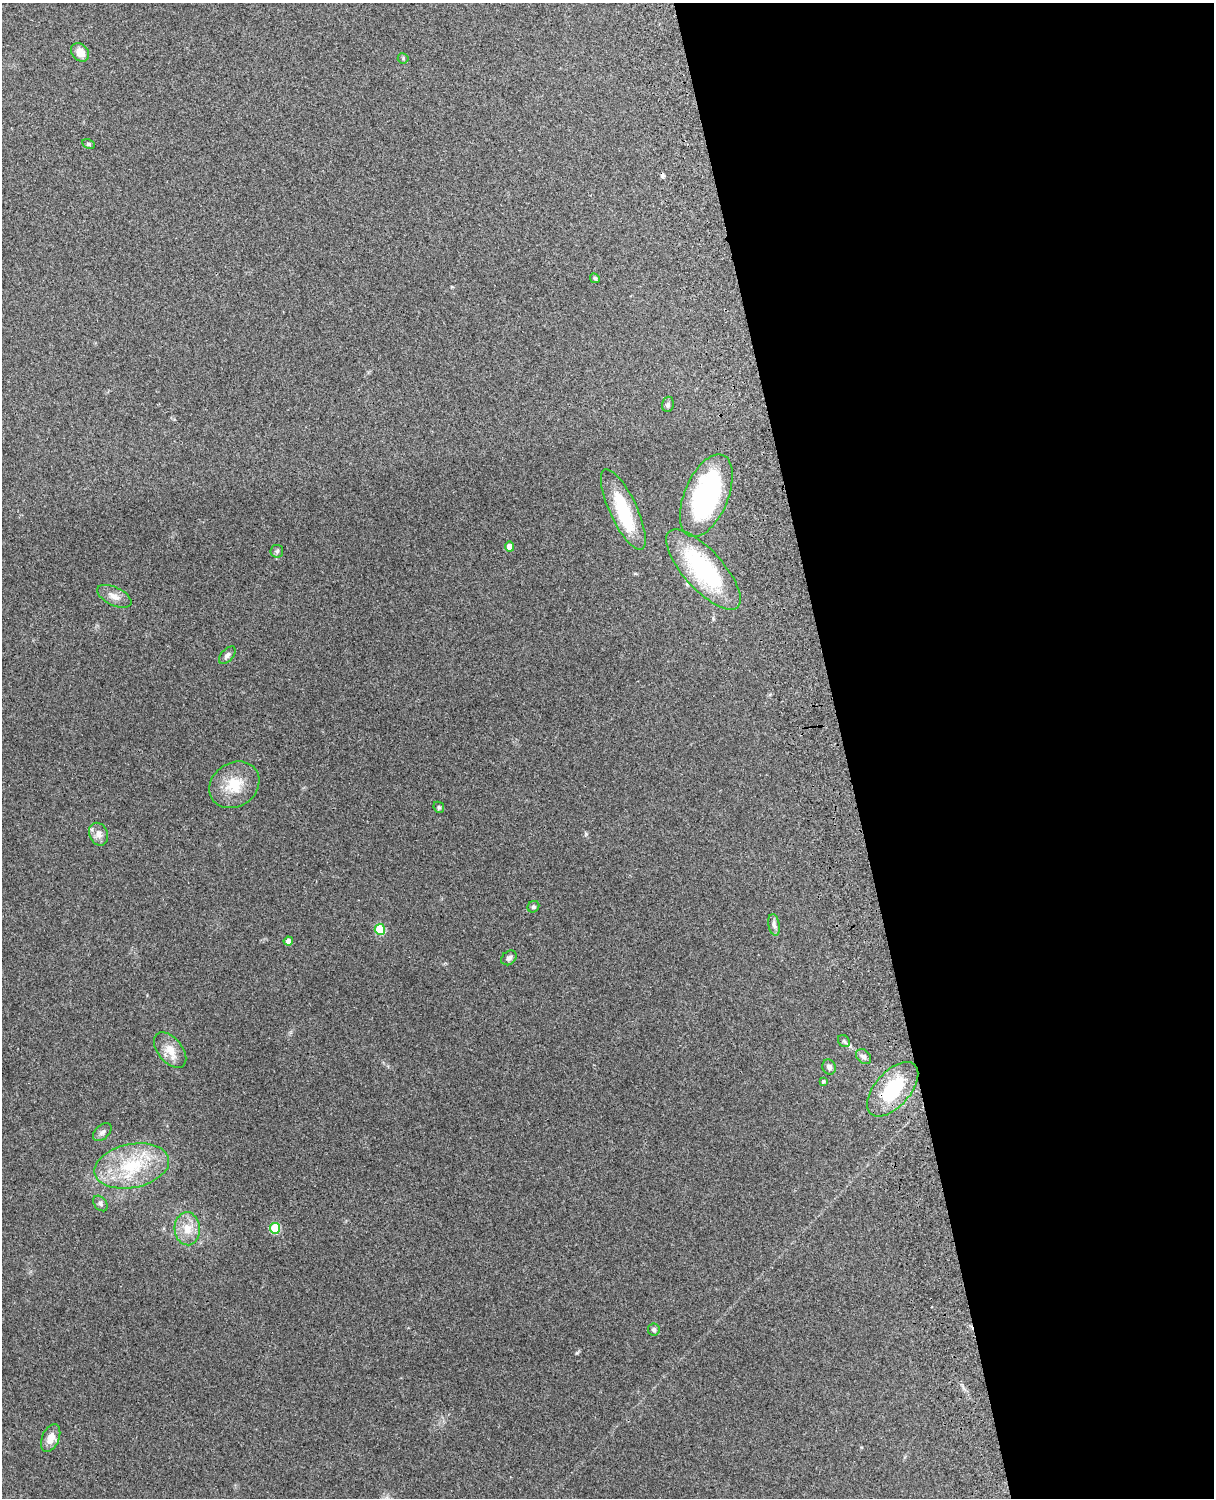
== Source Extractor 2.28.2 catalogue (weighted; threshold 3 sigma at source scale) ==
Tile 8 of 4 x 3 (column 4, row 2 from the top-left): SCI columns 3757-4968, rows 1660-3155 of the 5089 x 4927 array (HDU 1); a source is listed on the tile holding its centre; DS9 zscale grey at full resolution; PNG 1216 x 1500 px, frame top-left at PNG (2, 3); each listed source drawn as its Kron ellipse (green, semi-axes under 4 px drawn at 4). Shown black and unused: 31% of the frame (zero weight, under 3 of 4 exposures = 6% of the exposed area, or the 3 px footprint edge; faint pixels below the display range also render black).
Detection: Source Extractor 2.28.2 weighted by HDU 2 'WHT'; one run over the whole footprint, this tile lists its part. Background 0.271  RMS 0.0089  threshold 0.0401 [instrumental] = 3 sigma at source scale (4.5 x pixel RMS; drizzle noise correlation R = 1.50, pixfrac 1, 0.05/0.05 arcsec/px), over >= 5 px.
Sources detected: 35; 1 inside a brighter object's white glare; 1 cosmic-ray / hot-pixel residue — neither listed nor drawn; the other 33 listed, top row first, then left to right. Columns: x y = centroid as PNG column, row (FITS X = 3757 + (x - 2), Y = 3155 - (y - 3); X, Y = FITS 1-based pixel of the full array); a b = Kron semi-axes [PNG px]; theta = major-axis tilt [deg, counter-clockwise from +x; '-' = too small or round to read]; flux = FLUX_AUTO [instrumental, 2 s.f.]
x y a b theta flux
80 52 10 8 -48 9.7
403 58 5 5 - 1.2
89 144 7 4 -27 1.3
595 278 5 4 - 1.1
668 404 8 5 75 1.9
706 496 44 22 67 160
623 510 44 13 -65 43
509 547 5 4 - 7.8
277 551 6 6 - 1.9
703 570 51 19 -48 97
114 596 18 9 -26 7.7
227 655 10 6 48 2.8
234 785 26 22 34 25
439 807 6 5 - 1.4
99 834 12 9 -66 5.6
533 907 6 5 - 1.6
774 925 11 5 -79 3.3
380 929 5 5 - 36
288 941 4 4 - 4.1
509 958 8 6 39 2.7
844 1041 6 5 - 1.8
170 1050 21 12 -50 12
864 1057 8 6 -45 2.7
829 1067 8 7 - 3.1
823 1081 3 3 - 1.8
893 1089 33 17 48 52
102 1132 11 7 43 3.3
132 1166 38 22 11 55
100 1203 9 6 -51 2.3
275 1228 5 5 - 39
187 1229 16 13 -86 13
654 1329 6 6 - 1.8
51 1438 15 8 67 9.8
Unlisted compact peaks at least as high as the median listed source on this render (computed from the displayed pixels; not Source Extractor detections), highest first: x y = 577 1353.